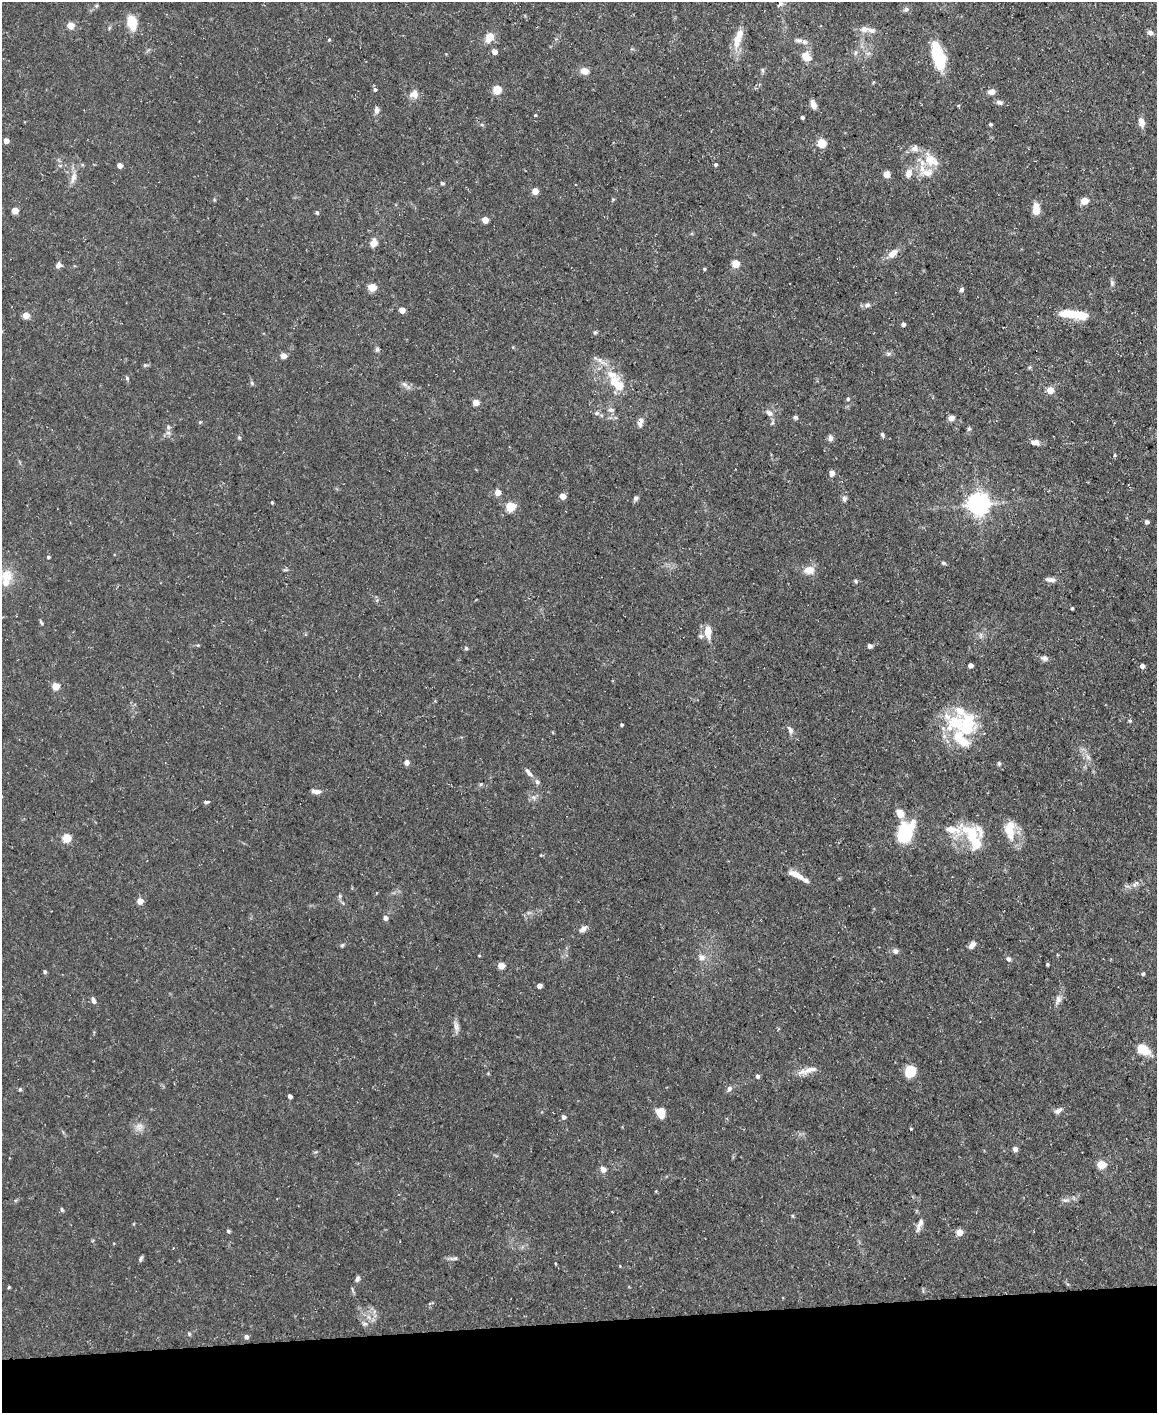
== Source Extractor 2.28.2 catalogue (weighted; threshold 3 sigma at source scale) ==
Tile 10 of 4 x 3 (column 2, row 3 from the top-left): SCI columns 1156-2310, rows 126-1536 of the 4620 x 4591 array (HDU 1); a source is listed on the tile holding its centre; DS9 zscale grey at full resolution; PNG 1159 x 1415 px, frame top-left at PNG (2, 2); no overlay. Shown black and unused: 6% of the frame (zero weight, under 3 of 5 exposures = <1% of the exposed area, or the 3 px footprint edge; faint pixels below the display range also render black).
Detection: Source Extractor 2.28.2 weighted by HDU 2 'WHT'; one run over the whole footprint, this tile lists its part. Background 0.0587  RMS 0.004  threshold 0.0182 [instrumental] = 3 sigma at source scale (4.5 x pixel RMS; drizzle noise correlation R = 1.50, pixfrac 1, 0.05/0.05 arcsec/px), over >= 5 px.
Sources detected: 194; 2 inside a brighter object's white glare — not listed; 15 inside a brighter listed object's ellipse — not listed separately; the other 177 listed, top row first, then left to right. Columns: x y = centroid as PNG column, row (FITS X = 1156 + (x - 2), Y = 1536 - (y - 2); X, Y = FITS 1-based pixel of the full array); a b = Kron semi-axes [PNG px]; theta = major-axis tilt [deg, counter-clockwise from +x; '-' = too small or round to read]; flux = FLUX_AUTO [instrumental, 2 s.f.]
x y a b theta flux
781 4 7 4 1 0.87
906 9 7 6 - 1.2
132 23 15 9 -73 9.4
70 25 5 5 - 6.8
864 29 13 8 6 2.9
1150 32 7 5 -32 1.4
490 37 9 7 58 6.7
329 40 5 4 - 0.44
737 40 22 10 82 6.8
798 40 12 7 -4 2
494 52 5 5 - 2.8
855 53 7 4 71 0.75
868 53 7 4 19 0.86
806 56 11 9 -54 5.2
940 56 30 11 -60 21
762 70 7 4 -84 0.75
585 71 11 8 -16 2.9
375 89 5 5 - 0.88
497 89 5 5 - 17
991 92 8 6 11 2.1
414 94 11 10 - 3.1
999 102 9 6 -11 1.3
813 104 9 5 -71 3.3
377 110 9 6 82 1.7
535 115 4 3 - 0.41
802 117 3 3 - 1
1141 122 11 7 -71 3
990 124 4 4 - 0.71
6 141 4 4 - 3.6
821 143 5 5 - 17
931 160 23 14 -43 8.1
716 164 4 3 - 0.68
120 165 4 4 - 3.3
908 173 13 9 71 3
887 174 5 5 - 6.9
73 177 15 7 75 3.1
442 183 6 4 -17 0.53
535 191 4 4 - 6.1
613 199 5 4 - 0.46
1084 201 5 5 - 9.4
1036 209 11 7 90 5.6
15 211 5 5 - 7.6
317 213 6 4 -63 0.6
485 220 5 4 - 5.9
374 243 8 6 68 4.1
893 253 13 8 41 3.6
736 264 5 5 - 10
58 265 7 5 61 1.8
704 269 4 3 - 0.48
1112 283 9 5 -89 1.1
372 287 5 5 - 12
961 289 6 6 - 1
867 305 8 6 13 1.3
402 310 4 4 - 5
1073 314 30 8 -6 12
26 315 4 4 - 7.9
903 324 4 4 - 1.1
595 332 5 4 - 0.6
377 349 7 4 63 0.76
888 354 6 6 - 0.84
284 356 6 6 - 2
145 365 7 5 2 0.68
612 374 26 10 -29 8.1
127 378 6 5 - 0.65
252 383 6 5 - 0.68
405 384 9 6 -40 1.4
1050 390 5 5 - 8.2
848 399 5 5 - 0.68
476 402 5 4 - 6.5
611 410 11 5 1 1.2
597 413 6 5 - 0.86
769 413 12 7 -31 2
795 417 4 4 - 1.1
951 418 6 5 - 2.9
200 422 5 3 - 0.38
640 422 10 6 80 2.6
168 427 7 6 - 1.1
969 429 6 5 - 0.76
882 434 6 4 -72 0.72
239 437 6 4 0 0.51
830 438 8 6 -86 1.4
1035 442 10 7 -12 2.2
1114 455 4 4 - 0.93
832 473 7 6 - 1.7
498 492 5 4 - 5.3
563 496 5 5 - 4.9
636 498 5 5 - 1.4
844 499 9 5 -84 1.3
272 502 3 3 - 0.5
978 504 7 7 - 300
510 507 5 5 - 20
1147 522 4 4 - 1.2
48 557 4 3 - 0.58
943 563 6 4 -21 0.64
809 570 13 9 -5 4.3
6 579 25 12 81 9
1050 579 14 6 -7 2
855 581 6 4 -24 0.65
1072 608 3 3 - 0.47
41 622 8 3 -64 0.61
708 632 14 7 -86 5.7
981 635 7 4 -72 0.84
701 636 7 5 -15 0.85
870 646 4 4 - 1.9
466 648 5 5 - 0.61
1044 658 10 7 -11 1.5
970 665 4 4 - 2.4
1142 666 5 5 - 1.4
55 686 5 5 - 10
1130 721 5 4 - 0.56
967 724 38 26 74 23
622 725 3 3 - 0.61
790 730 11 5 -62 1.7
1088 757 8 6 -47 1.3
407 762 5 5 - 2.4
999 763 6 4 -70 0.67
529 772 14 5 -50 1.8
481 784 5 4 - 0.53
316 791 10 5 -9 2.1
533 797 8 5 -11 1.4
207 802 7 4 6 0.82
900 814 11 8 -47 4.2
1010 830 27 14 -87 8.9
904 833 20 13 82 23
972 833 30 18 -33 14
66 838 5 5 - 17
541 855 4 4 - 0.35
796 875 23 7 -25 4.3
1135 884 13 6 41 1.8
340 896 6 5 - 0.73
140 901 5 4 - 5.5
385 918 6 6 - 1.6
583 929 10 6 35 1.9
342 945 6 4 45 0.61
972 945 9 6 51 1.9
895 951 8 7 - 1.3
701 957 7 7 - 2.5
1008 959 7 6 - 1.1
1047 964 3 3 - 0.56
501 966 5 5 - 8
45 972 4 4 - 0.77
1143 974 5 4 - 0.67
539 986 4 4 - 2.7
93 1000 8 6 -71 1.4
1058 1000 14 7 70 2.3
456 1027 15 7 -80 2.2
1143 1049 12 8 -30 11
810 1070 20 8 17 3.9
910 1071 12 10 59 8.5
757 1076 5 4 - 0.96
20 1089 5 4 - 0.6
729 1089 7 5 66 1.4
290 1096 4 4 - 1.6
1058 1110 12 6 29 1.7
660 1113 11 7 -74 6.3
563 1117 6 5 - 1.3
139 1127 13 9 33 2.7
911 1129 3 3 - 0.37
1015 1149 5 4 - 2.2
1101 1165 5 5 - 16
603 1169 8 7 - 2
656 1191 5 3 - 0.33
1065 1200 11 5 -3 1.3
62 1210 7 4 -62 0.58
612 1212 3 2 - 0.32
792 1216 5 3 - 0.45
919 1225 20 6 67 2.4
228 1231 5 4 - 0.7
959 1232 5 5 - 5.9
453 1258 14 4 1 1.3
141 1259 7 4 62 0.82
620 1266 4 3 - 0.3
357 1279 7 5 68 1.2
9 1287 5 3 - 0.43
364 1324 8 5 6 1.1
189 1334 6 4 -89 0.51
246 1337 6 5 - 1.1
Isophote crosses this tile's border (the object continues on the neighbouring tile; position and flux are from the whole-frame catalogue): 1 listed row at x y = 6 579